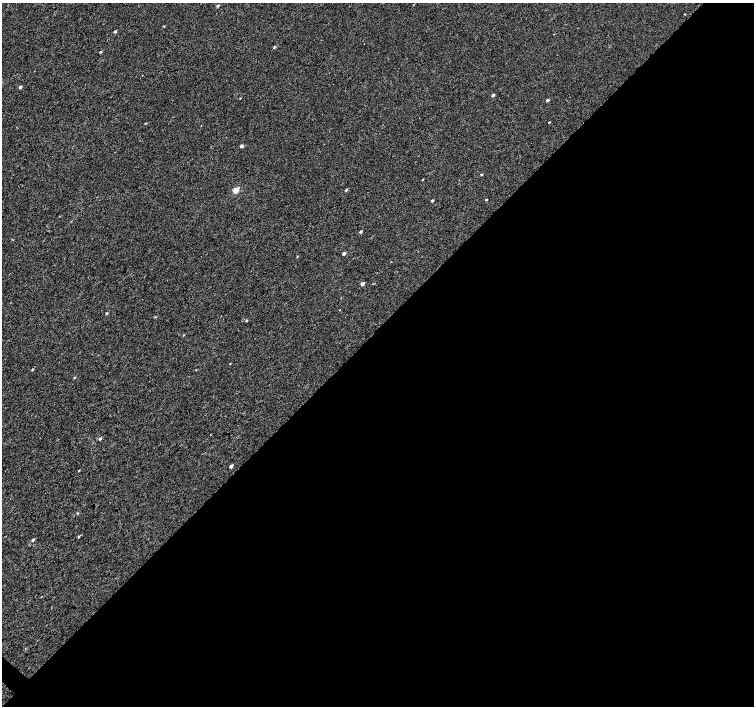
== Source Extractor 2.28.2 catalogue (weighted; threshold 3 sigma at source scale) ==
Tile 12 of 4 x 4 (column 4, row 3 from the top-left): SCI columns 4518-6020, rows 1640-3046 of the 6023 x 6028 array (HDU 1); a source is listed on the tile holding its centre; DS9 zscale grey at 2 x 2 block average (1 PNG px = mean of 2 x 2 image px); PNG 756 x 708 px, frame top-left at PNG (2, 3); no overlay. Shown black and unused: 54% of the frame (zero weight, under 3 of 4 exposures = <1% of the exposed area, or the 3 px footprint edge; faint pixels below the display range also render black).
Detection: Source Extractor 2.28.2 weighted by HDU 2 'WHT'; one run over the whole footprint, this tile lists its part. Background 2.34e-04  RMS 0.0024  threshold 0.0107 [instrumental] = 3 sigma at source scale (4.5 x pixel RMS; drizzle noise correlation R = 1.50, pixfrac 1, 0.0396/0.0396 arcsec/px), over >= 5 px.
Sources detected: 31; all 31 listed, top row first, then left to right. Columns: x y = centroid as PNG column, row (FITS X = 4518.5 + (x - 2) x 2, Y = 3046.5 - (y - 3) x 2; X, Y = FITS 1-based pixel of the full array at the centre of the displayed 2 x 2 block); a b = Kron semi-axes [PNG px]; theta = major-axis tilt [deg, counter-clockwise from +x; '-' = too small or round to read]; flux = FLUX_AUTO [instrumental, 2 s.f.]
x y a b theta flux
218 6 3 3 - 0.82
685 14 3 2 - 0.23
115 31 3 2 - 0.87
274 47 3 2 - 0.52
101 52 3 2 - 0.62
20 87 3 3 - 0.96
493 95 3 2 - 1.1
240 98 2 2 - 0.26
547 100 3 2 - 1
549 122 2 2 - 0.35
145 123 2 2 - 0.21
241 146 3 2 - 1.5
481 174 3 2 - 0.42
423 179 2 2 - 0.27
235 190 3 2 - 9.8
346 190 3 2 - 0.57
486 199 3 2 - 0.38
432 200 2 2 - 0.82
361 231 3 2 - 0.83
344 253 3 2 - 1.7
362 284 3 2 - 1.8
107 313 3 2 - 0.63
246 320 3 2 - 0.42
32 369 3 2 - 0.38
74 377 3 2 - 0.38
100 439 3 2 - 1.1
231 466 3 2 - 1.5
79 471 3 2 - 0.31
77 513 3 2 - 0.32
78 537 3 2 - 0.57
33 540 3 2 - 0.85